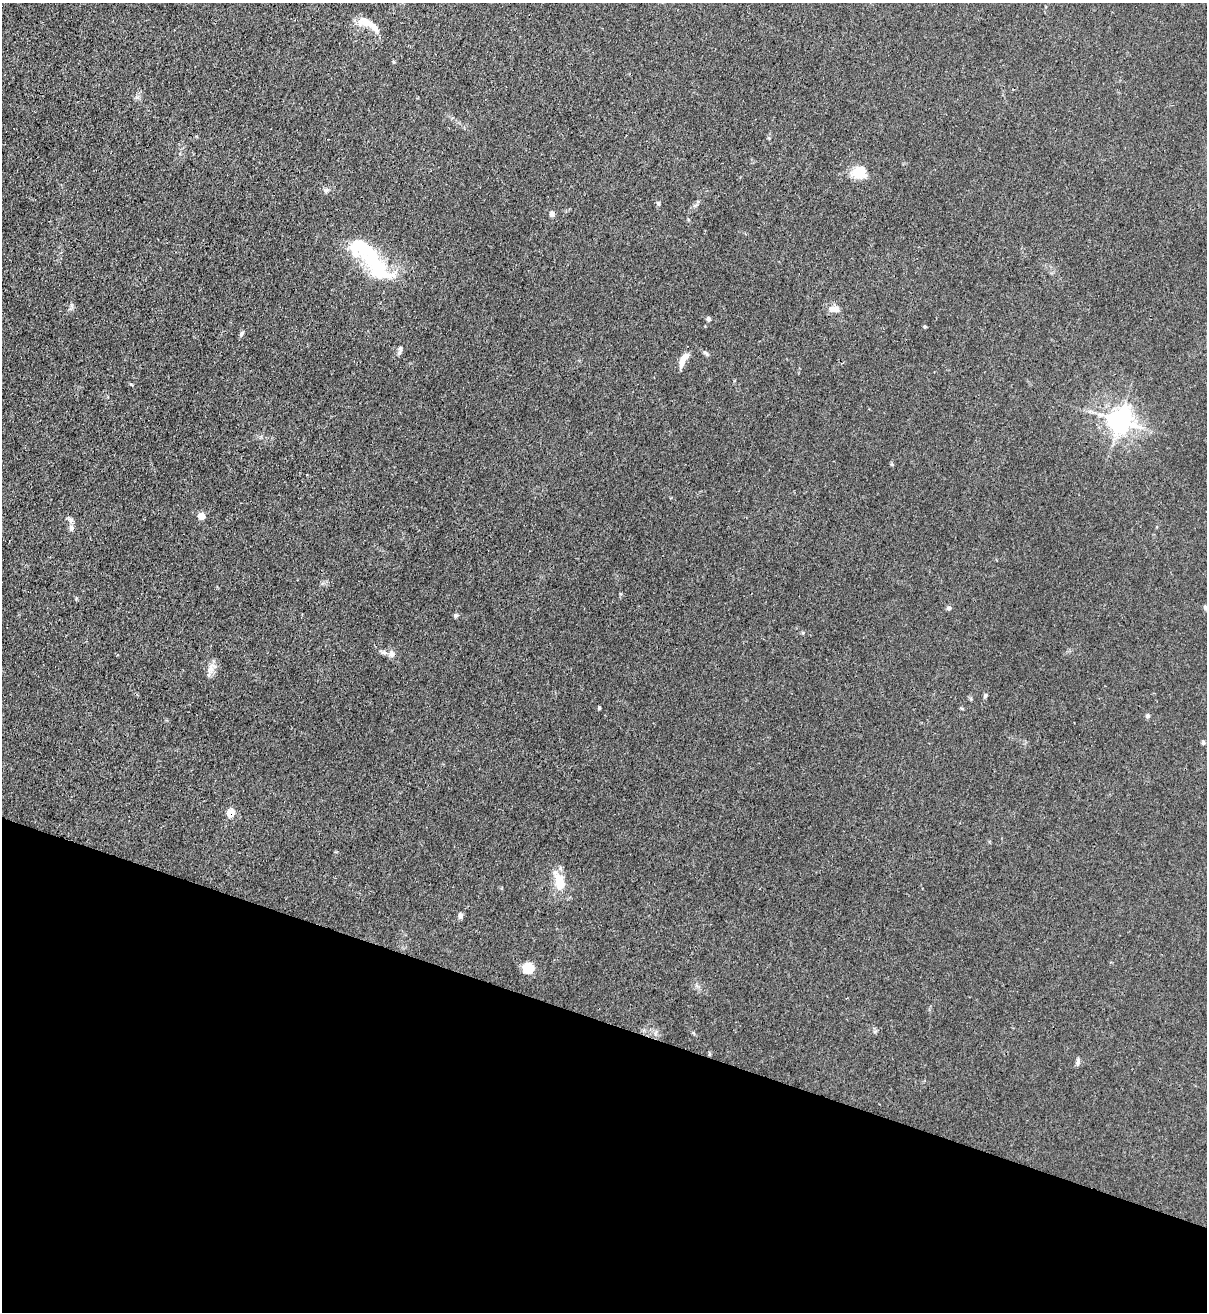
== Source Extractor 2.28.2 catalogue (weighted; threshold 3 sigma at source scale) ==
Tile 15 of 4 x 4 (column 3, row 4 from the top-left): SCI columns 2627-3831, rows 32-1341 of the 5381 x 5304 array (HDU 1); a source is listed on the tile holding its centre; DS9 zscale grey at full resolution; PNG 1209 x 1314 px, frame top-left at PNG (2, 3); no overlay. Shown black and unused: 22% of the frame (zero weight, under 3 of 4 exposures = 7% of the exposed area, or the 3 px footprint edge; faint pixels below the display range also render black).
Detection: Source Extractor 2.28.2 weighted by HDU 2 'WHT'; one run over the whole footprint, this tile lists its part. Background 0.0241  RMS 0.0029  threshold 0.0129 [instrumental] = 3 sigma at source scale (4.5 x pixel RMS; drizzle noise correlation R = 1.50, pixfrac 1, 0.05/0.05 arcsec/px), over >= 5 px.
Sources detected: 38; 2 inside a brighter object's white glare — not listed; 1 inside a brighter listed object's ellipse — not listed separately; the other 35 listed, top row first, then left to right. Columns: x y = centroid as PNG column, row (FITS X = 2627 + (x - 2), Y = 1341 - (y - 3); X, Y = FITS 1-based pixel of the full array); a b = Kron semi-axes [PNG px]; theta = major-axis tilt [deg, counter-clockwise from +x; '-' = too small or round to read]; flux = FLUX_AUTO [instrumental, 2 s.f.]
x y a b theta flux
367 22 20 10 -25 3.8
394 62 5 3 - 0.29
859 172 15 14 - 5.5
326 190 7 6 - 0.7
658 203 6 5 - 0.48
552 214 6 5 - 1.2
361 246 40 25 -34 15
71 305 7 4 -73 0.53
834 309 15 8 -5 2
708 319 6 5 - 0.58
925 327 4 3 - 0.4
241 334 6 4 71 0.48
400 349 9 5 81 0.84
706 353 9 5 -44 0.64
683 360 18 7 62 3.1
132 385 5 3 - 0.52
1120 420 8 8 - 210
201 516 5 5 - 5.2
71 520 6 6 - 0.78
71 528 8 7 - 0.94
1205 607 7 5 -74 0.46
949 608 5 5 - 0.85
456 615 6 5 - 0.51
384 652 8 7 - 0.82
392 654 9 7 -86 1.2
211 669 18 7 82 1.9
985 695 7 5 64 0.48
599 708 3 3 - 0.4
1148 716 6 6 - 0.53
1203 742 5 5 - 0.43
231 813 5 5 - 8.1
560 883 21 10 -72 7.2
460 916 8 6 -87 0.87
529 968 10 10 - 5.2
1078 1061 11 5 82 0.8
Overlapping masked pixels (flux is a lower limit): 1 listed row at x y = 231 813